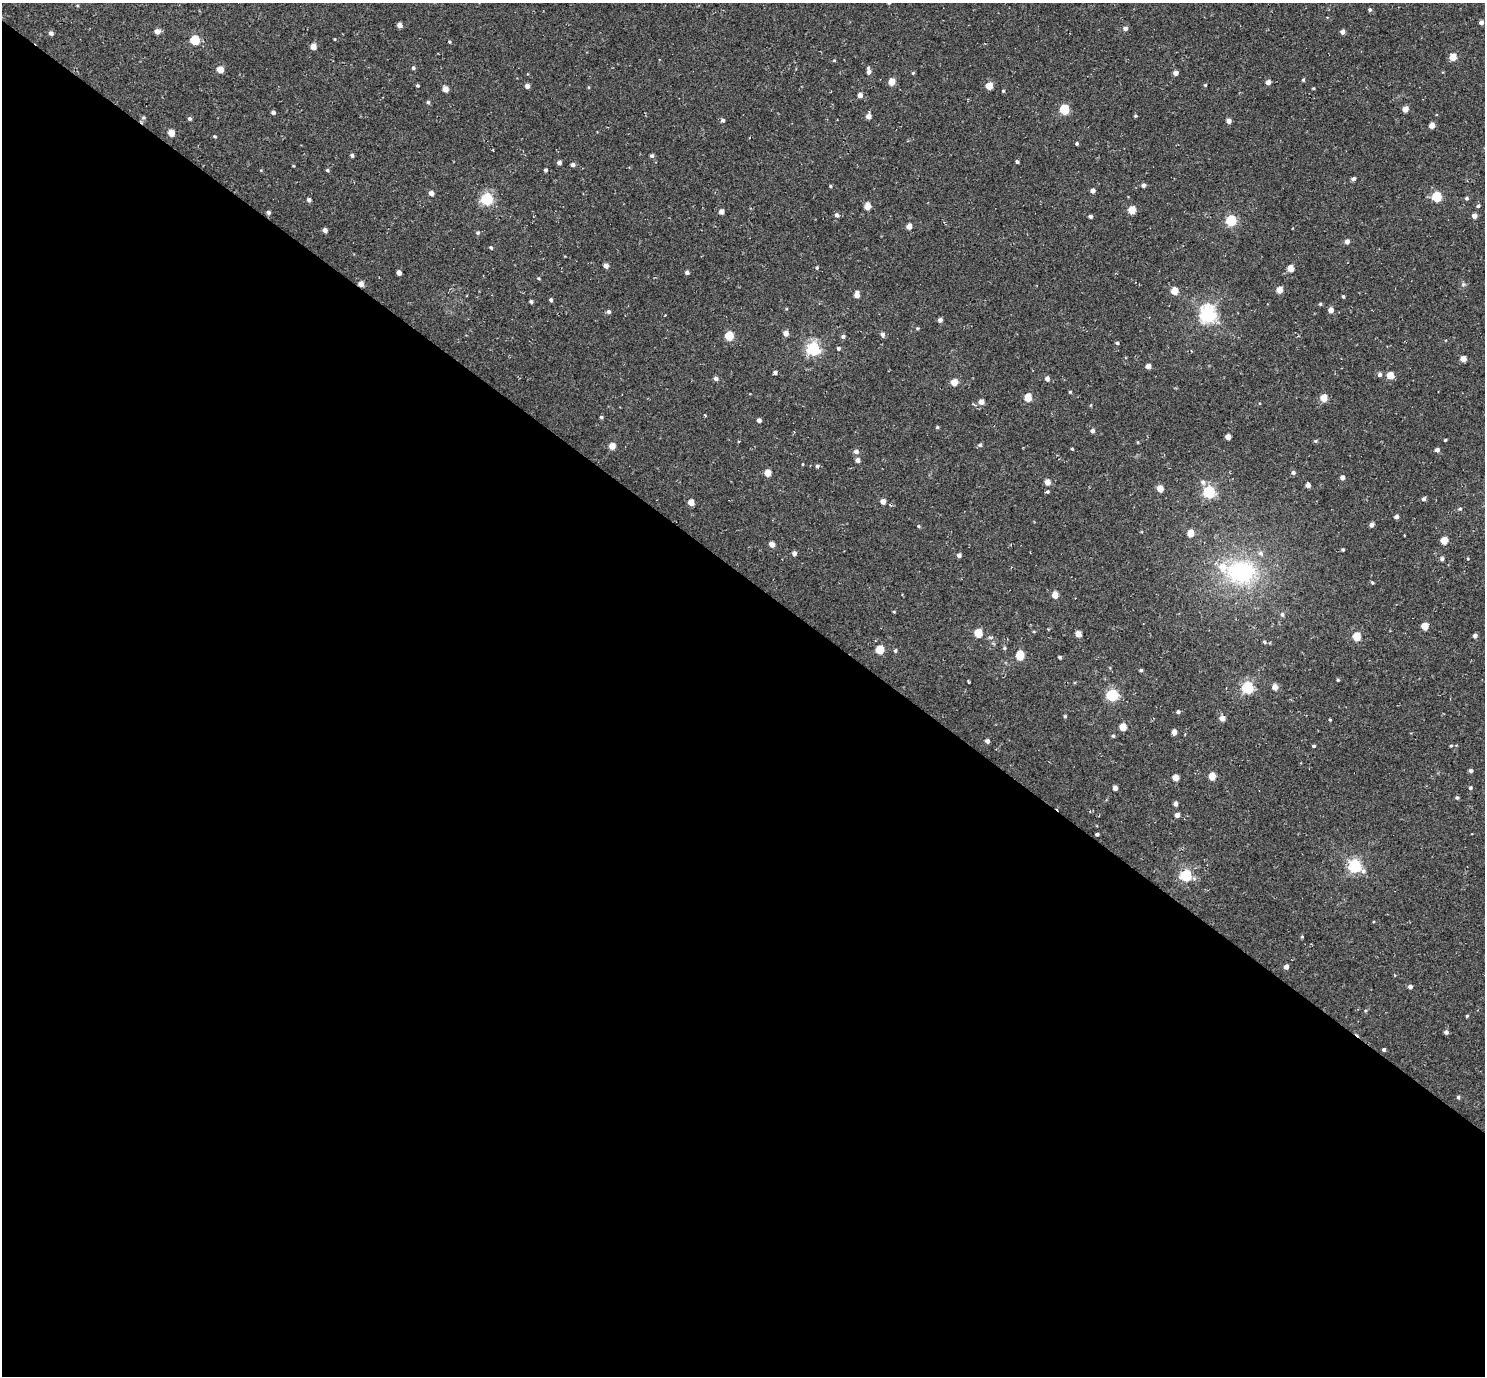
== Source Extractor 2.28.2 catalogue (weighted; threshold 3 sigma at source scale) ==
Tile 14 of 4 x 4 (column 2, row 4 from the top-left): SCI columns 1523-3005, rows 197-1570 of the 5972 x 5985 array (HDU 1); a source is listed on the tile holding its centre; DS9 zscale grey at full resolution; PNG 1487 x 1378 px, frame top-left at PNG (2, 3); no overlay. Shown black and unused: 58% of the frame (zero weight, under 2 of 3 exposures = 3% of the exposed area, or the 3 px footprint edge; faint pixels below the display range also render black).
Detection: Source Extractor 2.28.2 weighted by HDU 2 'WHT'; one run over the whole footprint, this tile lists its part. Background 0.0401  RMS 0.011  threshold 0.0506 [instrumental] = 3 sigma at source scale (4.5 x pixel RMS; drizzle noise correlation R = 1.50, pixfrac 1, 0.05/0.05 arcsec/px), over >= 5 px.
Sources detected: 205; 1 cosmic-ray / hot-pixel residue — not listed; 2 inside a brighter listed object's ellipse — not listed separately; the other 202 listed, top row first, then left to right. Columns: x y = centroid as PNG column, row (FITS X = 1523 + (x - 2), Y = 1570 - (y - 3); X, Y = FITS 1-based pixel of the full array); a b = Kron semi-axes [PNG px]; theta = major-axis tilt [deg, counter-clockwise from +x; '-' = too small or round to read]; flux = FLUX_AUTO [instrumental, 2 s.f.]
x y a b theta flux
1370 9 4 4 - 1.8
1481 22 4 4 - 4.2
399 25 4 4 - 6.6
1125 28 5 4 - 4.2
157 31 5 5 - 7.2
1342 32 4 4 - 5.6
51 33 4 4 - 4.1
334 39 3 2 - 0.8
195 40 5 5 - 51
449 42 4 3 - 1.3
313 46 4 4 - 14
1453 57 5 4 - 20
834 60 4 3 - 1.1
413 68 5 4 - 1.9
220 70 5 4 - 16
869 71 7 4 -82 5.1
913 73 4 4 - 1.2
1176 73 4 4 - 7.1
1303 80 4 3 - 1.6
892 82 5 4 - 18
1268 82 4 4 - 6.2
417 85 3 3 - 1.5
1205 85 4 3 - 1.1
527 86 4 4 - 5.3
989 86 5 4 - 20
1313 88 3 3 - 1.1
445 89 4 4 - 12
1003 91 4 3 - 1.2
860 95 4 4 - 6.2
428 102 4 4 - 1.7
1064 109 5 5 - 62
1405 109 5 4 - 12
273 112 4 4 - 3.1
868 116 4 4 - 8.5
1135 116 3 3 - 1.5
143 118 5 3 - 1.4
190 119 5 4 - 2.1
723 120 4 4 - 2.6
1229 121 4 4 - 6.2
1432 125 4 4 - 11
171 133 5 4 - 16
215 136 4 3 - 1.3
1077 144 4 4 - 1.7
352 155 4 4 - 2.2
652 156 4 4 - 2.4
1017 162 4 3 - 2.2
559 163 4 4 - 4.2
573 165 5 4 - 3.4
327 170 4 4 - 1.6
545 170 4 3 - 2.1
1353 179 4 4 - 3.5
1143 185 5 4 - 3.7
830 186 4 3 - 1.2
1093 190 4 4 - 5.5
431 193 4 4 - 6
1437 197 5 5 - 64
1467 198 4 4 - 1.9
487 199 5 5 - 150
309 200 4 4 - 3.6
867 206 5 4 - 17
1478 206 5 4 - 1.9
1132 210 5 5 - 25
268 212 4 4 - 2.7
721 212 4 4 - 7.3
837 215 5 5 - 3.6
1090 216 4 3 - 3.1
1474 216 4 4 - 7.8
1231 220 5 5 - 90
909 226 4 4 - 11
325 230 4 4 - 4.4
478 233 5 4 - 1.8
1347 242 5 4 - 5.5
491 248 4 3 - 1.8
606 266 4 4 - 6.1
817 268 5 4 - 1.3
1290 268 5 4 - 16
687 272 4 4 - 3.1
399 273 4 4 - 6.2
538 278 4 3 - 1.2
361 284 4 4 - 8.7
1463 284 6 5 - 1.8
1279 290 4 4 - 15
1174 291 5 5 - 21
857 295 5 4 - 8.8
1343 296 4 3 - 1.6
551 300 4 3 - 2.1
531 301 4 3 - 2.2
1320 304 4 4 - 1.2
1331 310 4 4 - 8.3
609 312 4 4 - 3
1208 314 6 6 - 370
940 320 4 4 - 4.1
917 328 4 3 - 1.3
786 333 4 4 - 7.9
882 335 5 4 - 3.7
729 336 5 5 - 47
843 337 4 4 - 2.8
1117 343 4 3 - 2.2
838 348 4 4 - 2.1
813 349 6 5 - 210
1463 359 4 4 - 13
1148 366 4 4 - 8.8
775 372 4 3 - 3.1
1379 374 5 5 - 3.1
1390 375 5 4 - 22
716 378 5 4 - 3.7
1047 379 5 4 - 4.3
954 382 5 4 - 18
1070 392 4 4 - 1.2
1028 397 5 5 - 27
1324 398 5 4 - 20
981 402 5 4 - 8.8
1091 405 5 3 - 0.89
705 415 3 2 - 0.95
601 417 4 3 - 1.7
759 420 4 4 - 4.7
937 427 4 4 - 1.5
1092 431 4 4 - 3.7
1228 437 4 4 - 10
1445 440 3 3 - 1.3
1315 441 5 4 - 1.6
980 445 5 4 - 1.9
612 446 4 4 - 15
1072 449 3 3 - 1.2
1437 450 4 4 - 3.9
856 451 5 5 - 4.3
858 460 5 4 - 5.4
803 464 4 3 - 0.8
817 466 4 4 - 2.2
1293 472 5 5 - 3.1
768 473 4 4 - 16
1342 478 4 4 - 4.7
1047 482 4 4 - 11
1203 482 7 6 - 3.9
1308 485 4 4 - 6
1160 488 5 4 - 17
1047 492 4 4 - 1.7
1209 492 5 5 - 160
1424 499 5 4 - 3
883 501 4 4 - 7.9
691 502 5 4 - 13
1460 509 5 5 - 1.8
1396 517 4 4 - 5.1
1371 525 4 4 - 5.2
919 526 4 4 - 1.3
1190 533 5 4 - 17
1444 540 5 4 - 23
772 544 4 4 - 8.6
1343 550 4 4 - 1.4
794 553 4 4 - 4.5
959 555 4 4 - 3.7
1442 559 5 5 - 2.1
1241 572 39 30 0 110
1372 582 4 3 - 1.3
1055 595 5 4 - 16
894 612 4 3 - 0.96
1282 614 5 5 - 2.4
1424 626 5 4 - 18
978 633 5 5 - 35
1078 634 4 4 - 12
1475 636 4 4 - 4.4
1356 637 5 5 - 37
1264 642 5 4 - 1.8
1004 648 5 4 - 1.5
880 650 5 5 - 32
895 651 4 4 - 1.9
1020 655 6 5 - 37
1060 657 4 3 - 2
1141 670 4 4 - 1.8
1338 680 4 4 - 1.2
969 682 3 2 - 1
1275 687 4 4 - 11
1247 688 5 5 - 150
1112 695 5 5 - 130
1178 712 5 4 - 2.3
1065 716 4 4 - 1.6
1222 718 5 4 - 9.4
1330 720 3 3 - 1
1123 727 5 5 - 21
1174 732 4 4 - 8.5
1113 736 4 4 - 1.5
987 741 4 4 - 3.8
1314 746 3 3 - 3.4
1451 746 4 3 - 1.1
1471 771 4 4 - 3.2
1212 776 5 4 - 21
1176 778 4 4 - 14
1115 788 4 4 - 6.3
1470 788 4 4 - 1.8
1457 798 4 4 - 1.9
1175 804 4 4 - 4.6
1177 815 4 4 - 6.2
1097 834 3 3 - 2
1355 866 6 5 - 200
1186 875 5 5 - 130
1302 937 4 4 - 1.2
1286 967 4 4 - 6.2
1410 986 4 4 - 3.9
1467 1016 4 3 - 1.2
1446 1032 4 4 - 3.4
1384 1049 3 3 - 2.4
1458 1097 4 4 - 2.2
Overlapping masked pixels (flux is a lower limit): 1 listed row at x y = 361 284